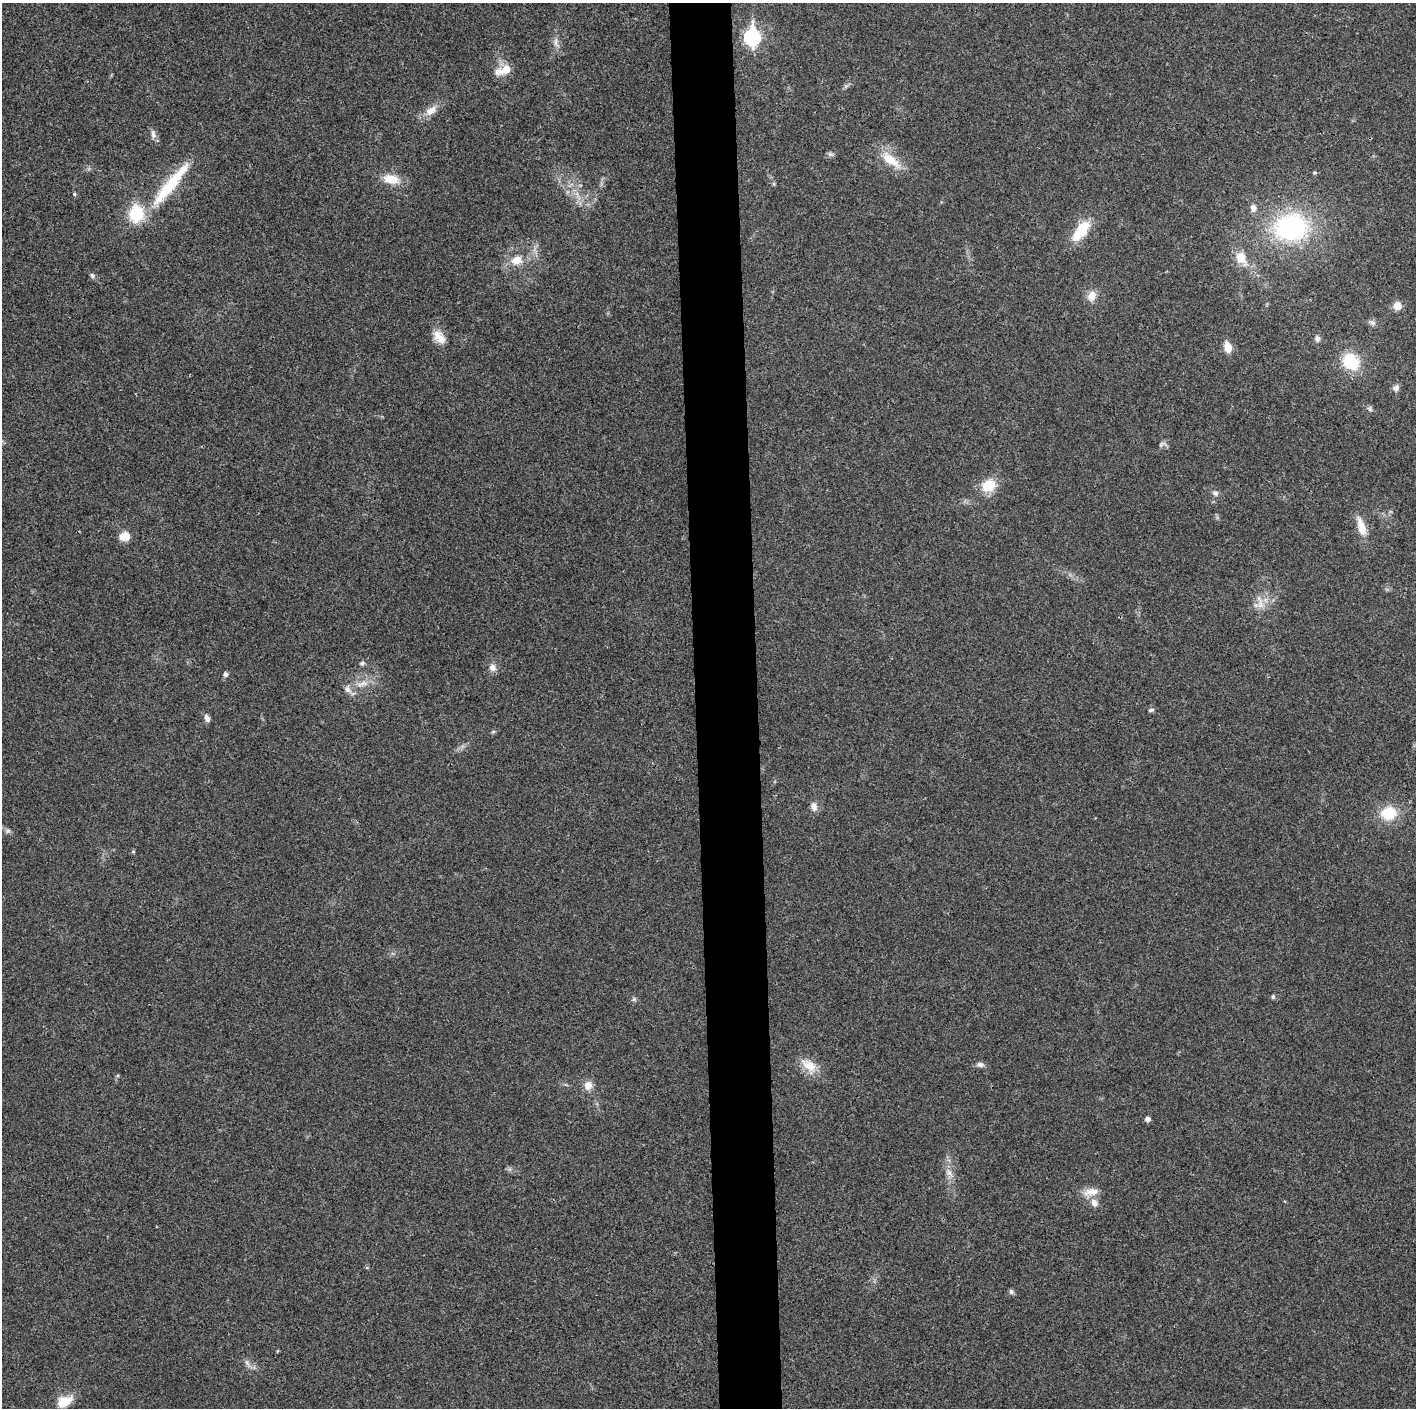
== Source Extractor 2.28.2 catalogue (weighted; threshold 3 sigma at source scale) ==
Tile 5 of 3 x 3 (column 2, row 2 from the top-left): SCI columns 1415-2828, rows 1414-2819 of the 4242 x 4227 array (HDU 1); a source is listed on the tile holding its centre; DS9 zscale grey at full resolution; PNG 1418 x 1410 px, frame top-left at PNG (2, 3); no overlay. Shown black and unused: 4% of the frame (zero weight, under 3 of 4 exposures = <1% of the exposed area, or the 3 px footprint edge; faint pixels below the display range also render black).
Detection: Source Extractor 2.28.2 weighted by HDU 2 'WHT'; one run over the whole footprint, this tile lists its part. Background 0.0191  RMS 0.0039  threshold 0.0175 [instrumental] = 3 sigma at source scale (4.5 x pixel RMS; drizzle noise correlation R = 1.50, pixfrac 1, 0.05/0.05 arcsec/px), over >= 5 px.
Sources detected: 59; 3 inside a brighter listed object's ellipse — not listed separately; the other 56 listed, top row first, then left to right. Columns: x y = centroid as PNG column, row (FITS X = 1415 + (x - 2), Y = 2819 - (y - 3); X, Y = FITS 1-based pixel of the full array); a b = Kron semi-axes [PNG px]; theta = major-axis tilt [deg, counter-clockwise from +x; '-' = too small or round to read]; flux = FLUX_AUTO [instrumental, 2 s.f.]
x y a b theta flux
752 37 9 7 89 82
556 42 16 5 -85 2
506 69 13 12 - 4.7
846 86 7 4 19 0.74
431 111 18 10 36 4.1
153 134 13 7 -75 1.7
830 154 9 5 -26 0.82
890 160 32 12 -37 8.6
1314 172 5 5 - 0.53
391 179 22 12 -12 6.8
170 184 72 12 51 22
774 184 6 4 -72 0.53
74 194 5 4 - 0.46
1253 208 7 6 - 2.2
1291 227 34 27 7 59
1081 231 24 11 54 13
1241 258 14 10 -63 7
516 260 15 11 20 5.5
92 276 7 6 - 0.92
1092 296 13 10 65 3.7
1397 306 9 9 - 3.5
1372 322 10 7 -27 1.3
439 337 20 12 -47 4.7
1317 339 8 6 -74 1.3
1227 347 10 7 -75 5.2
1351 362 17 14 -44 16
1396 388 9 7 37 1.6
1370 409 7 6 - 0.94
989 486 17 13 30 8.8
1215 493 8 7 - 1.2
1361 527 26 9 -73 5.6
125 536 11 9 16 4.9
1260 602 24 8 -76 4.1
362 663 7 5 26 0.9
493 667 10 10 - 2.3
225 674 5 5 - 1.1
362 684 18 6 20 3.3
1151 710 7 4 16 0.73
207 718 9 6 -65 1.7
493 732 6 4 2 0.53
814 807 11 8 -72 2.2
1389 813 14 11 5 14
8 831 7 6 - 0.88
133 851 5 4 - 0.46
1273 997 5 4 - 0.69
634 999 6 5 - 0.69
980 1064 10 7 -7 1.4
809 1065 24 13 -35 6.5
588 1086 12 10 73 3.3
1147 1119 5 5 - 1.6
949 1173 14 6 -56 2.2
1091 1192 21 9 6 4.3
1094 1203 12 9 -64 2.6
1011 1292 7 6 - 0.91
247 1363 10 5 -55 1.2
64 1401 20 13 25 6.2